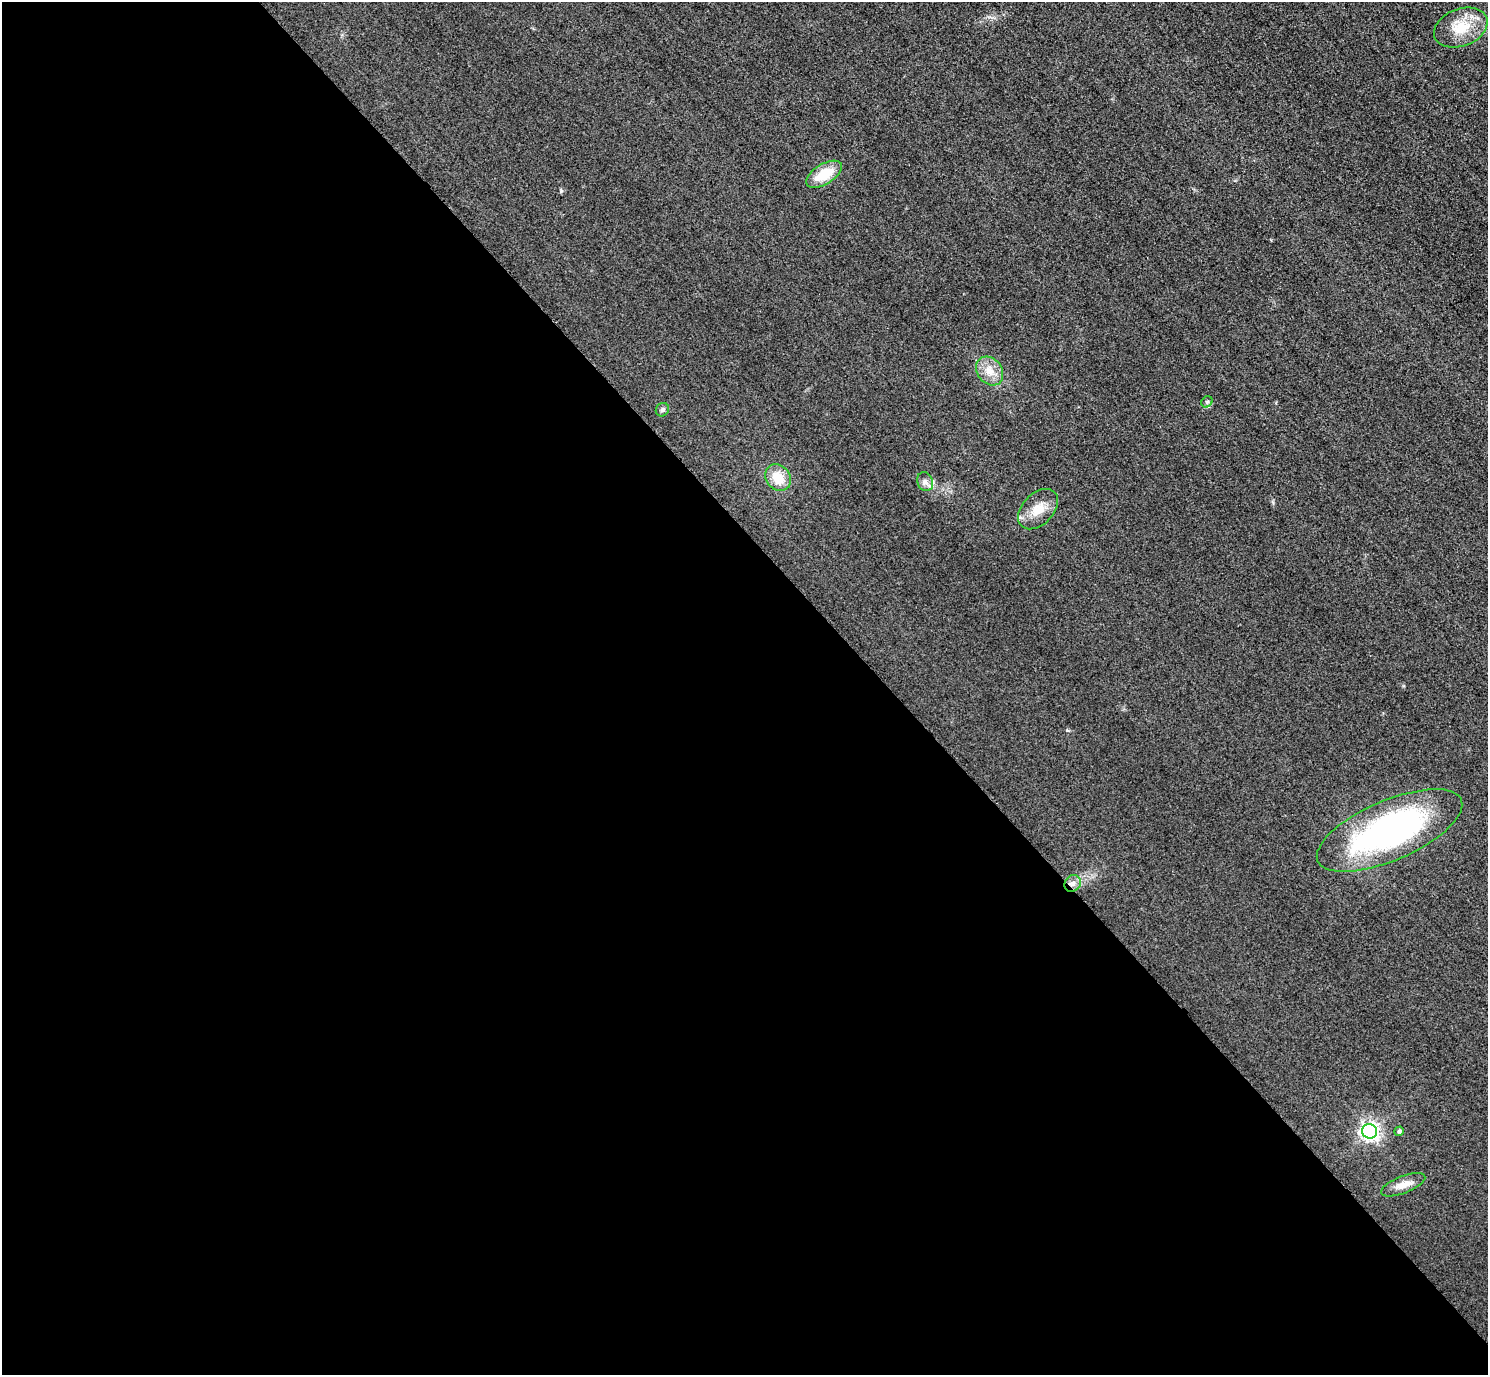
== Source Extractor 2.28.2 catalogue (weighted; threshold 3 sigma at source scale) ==
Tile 9 of 4 x 4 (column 1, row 3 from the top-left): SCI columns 32-1517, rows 1558-2930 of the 6005 x 6003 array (HDU 1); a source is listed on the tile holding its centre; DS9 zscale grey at full resolution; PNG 1490 x 1377 px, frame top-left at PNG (2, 2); each listed source drawn as its Kron ellipse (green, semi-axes under 4 px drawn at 4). Shown black and unused: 60% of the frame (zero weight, under 3 of 4 exposures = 3% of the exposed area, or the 3 px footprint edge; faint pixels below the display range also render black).
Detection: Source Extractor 2.28.2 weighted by HDU 2 'WHT'; one run over the whole footprint, this tile lists its part. Background 0.0513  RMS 0.016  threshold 0.0718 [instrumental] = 3 sigma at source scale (4.5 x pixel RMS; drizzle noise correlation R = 1.50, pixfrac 1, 0.05/0.05 arcsec/px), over >= 5 px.
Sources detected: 13; all 13 listed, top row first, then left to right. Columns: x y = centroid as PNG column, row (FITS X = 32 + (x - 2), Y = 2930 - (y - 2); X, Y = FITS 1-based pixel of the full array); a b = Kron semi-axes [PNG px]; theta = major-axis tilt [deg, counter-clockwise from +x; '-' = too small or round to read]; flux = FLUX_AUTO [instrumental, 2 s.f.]
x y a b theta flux
1461 28 28 18 21 46
824 174 20 10 31 45
990 371 15 12 -52 21
1207 402 6 5 - 2.8
662 410 7 6 - 3.5
778 478 14 11 -53 33
925 482 10 7 -68 7.6
1038 509 24 15 46 29
1390 830 78 30 23 460
1073 883 9 7 46 8.4
1370 1131 7 7 - 690
1399 1131 5 4 - 3.5
1403 1185 23 8 21 16
Overlapping masked pixels (flux is a lower limit): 1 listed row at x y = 1073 883
Unlisted compact peaks at least as high as the median listed source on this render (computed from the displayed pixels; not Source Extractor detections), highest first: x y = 1067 730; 1403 686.